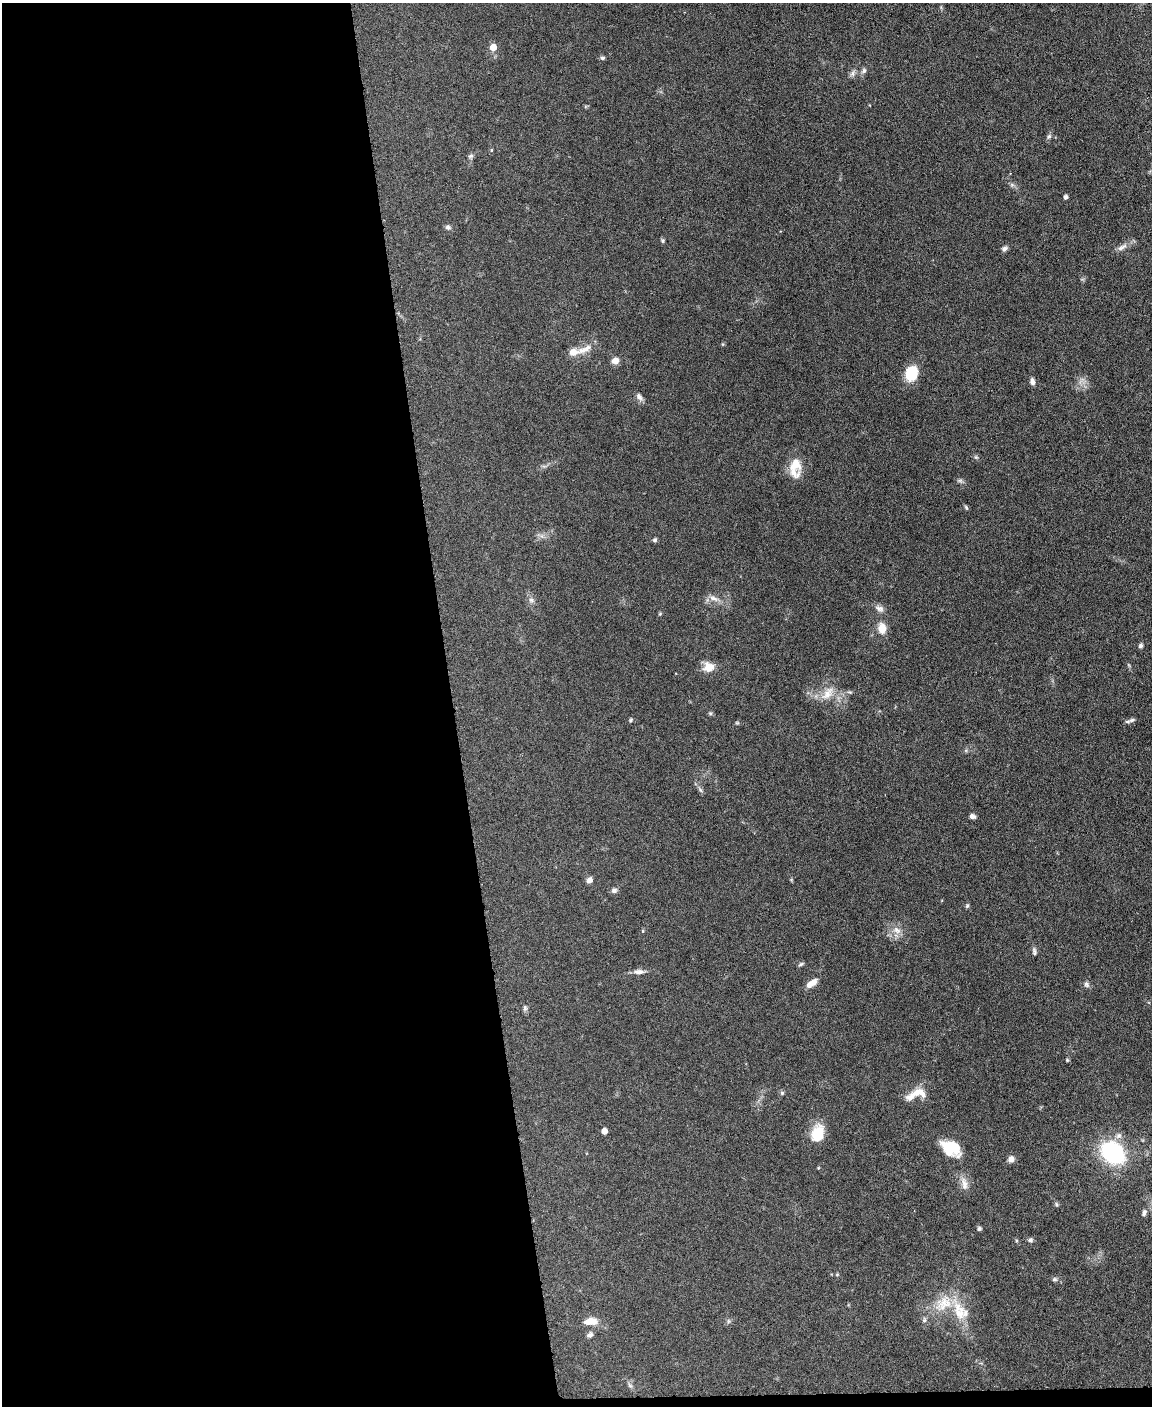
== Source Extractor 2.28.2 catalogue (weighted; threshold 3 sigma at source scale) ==
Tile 9 of 4 x 3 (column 1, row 3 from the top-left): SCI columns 4-1153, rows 241-1644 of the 4605 x 4580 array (HDU 1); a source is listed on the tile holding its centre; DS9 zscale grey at full resolution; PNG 1154 x 1408 px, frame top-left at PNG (2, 3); no overlay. Shown black and unused: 40% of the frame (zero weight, under 3 of 6 exposures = <1% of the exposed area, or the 3 px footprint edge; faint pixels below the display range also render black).
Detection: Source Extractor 2.28.2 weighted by HDU 2 'WHT'; one run over the whole footprint, this tile lists its part. Background 0.0896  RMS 0.0041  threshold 0.017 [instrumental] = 3 sigma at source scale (4.09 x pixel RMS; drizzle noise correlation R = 1.36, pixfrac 0.8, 0.05/0.05 arcsec/px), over >= 5 px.
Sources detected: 71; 4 inside a brighter listed object's ellipse — not listed separately; the other 67 listed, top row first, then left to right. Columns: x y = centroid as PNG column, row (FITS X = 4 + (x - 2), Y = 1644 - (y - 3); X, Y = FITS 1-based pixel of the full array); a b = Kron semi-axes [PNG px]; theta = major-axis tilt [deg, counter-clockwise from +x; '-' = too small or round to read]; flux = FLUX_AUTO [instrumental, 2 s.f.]
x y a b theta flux
493 47 5 5 - 5.3
602 58 5 5 - 0.75
864 70 8 6 75 0.94
852 73 10 6 74 1.2
1049 136 7 6 - 0.9
471 156 8 5 17 0.85
1012 185 7 4 -19 0.74
1066 197 4 4 - 0.83
448 227 7 6 - 0.96
663 240 6 5 - 0.57
1122 247 16 6 29 2.2
1004 249 7 6 - 1.1
587 348 16 8 27 3
573 352 12 8 4 3.4
615 361 8 7 - 2.4
911 373 16 13 77 9.8
1032 381 8 5 -82 1.6
639 397 10 7 -57 1.6
976 457 6 4 -44 0.57
795 468 26 14 88 7.1
960 481 7 4 0 0.74
966 507 7 4 -47 0.54
655 540 6 5 - 0.7
713 598 14 6 -24 2.1
531 600 8 7 - 1.3
879 608 13 8 -33 1.9
882 628 10 8 -82 5.5
1141 646 6 5 - 0.85
708 667 13 11 -6 4.7
828 694 21 11 48 5.2
710 713 6 4 -44 0.56
631 720 6 4 48 0.53
1132 720 9 5 15 1.1
737 723 6 4 -18 0.41
700 790 9 3 -46 0.72
972 816 6 5 - 1.4
589 880 7 6 - 1.9
614 890 8 7 - 1.1
967 906 6 5 - 0.59
897 930 13 9 -30 2.9
643 931 5 3 - 0.38
1034 951 11 5 -86 0.88
801 964 8 4 31 0.62
639 972 15 6 3 1.9
814 982 10 7 51 2.1
1086 984 9 6 -58 1.1
525 1008 8 5 90 0.94
1067 1060 5 4 - 0.46
782 1093 6 5 - 0.69
919 1093 23 12 -6 5.3
604 1131 5 4 - 3.1
818 1133 21 15 75 8.3
951 1148 21 14 -29 11
1113 1153 15 11 -43 60
1011 1159 7 6 - 2
964 1183 20 8 -78 2.8
1056 1204 6 5 - 0.6
1144 1213 10 6 77 1
979 1229 5 5 - 0.69
1030 1240 6 5 - 0.86
837 1275 6 4 1 0.43
1054 1279 7 5 -12 0.76
943 1303 31 20 38 13
591 1321 15 8 5 4.2
728 1321 7 4 90 0.65
590 1335 8 6 44 1.1
630 1385 7 5 -32 0.78